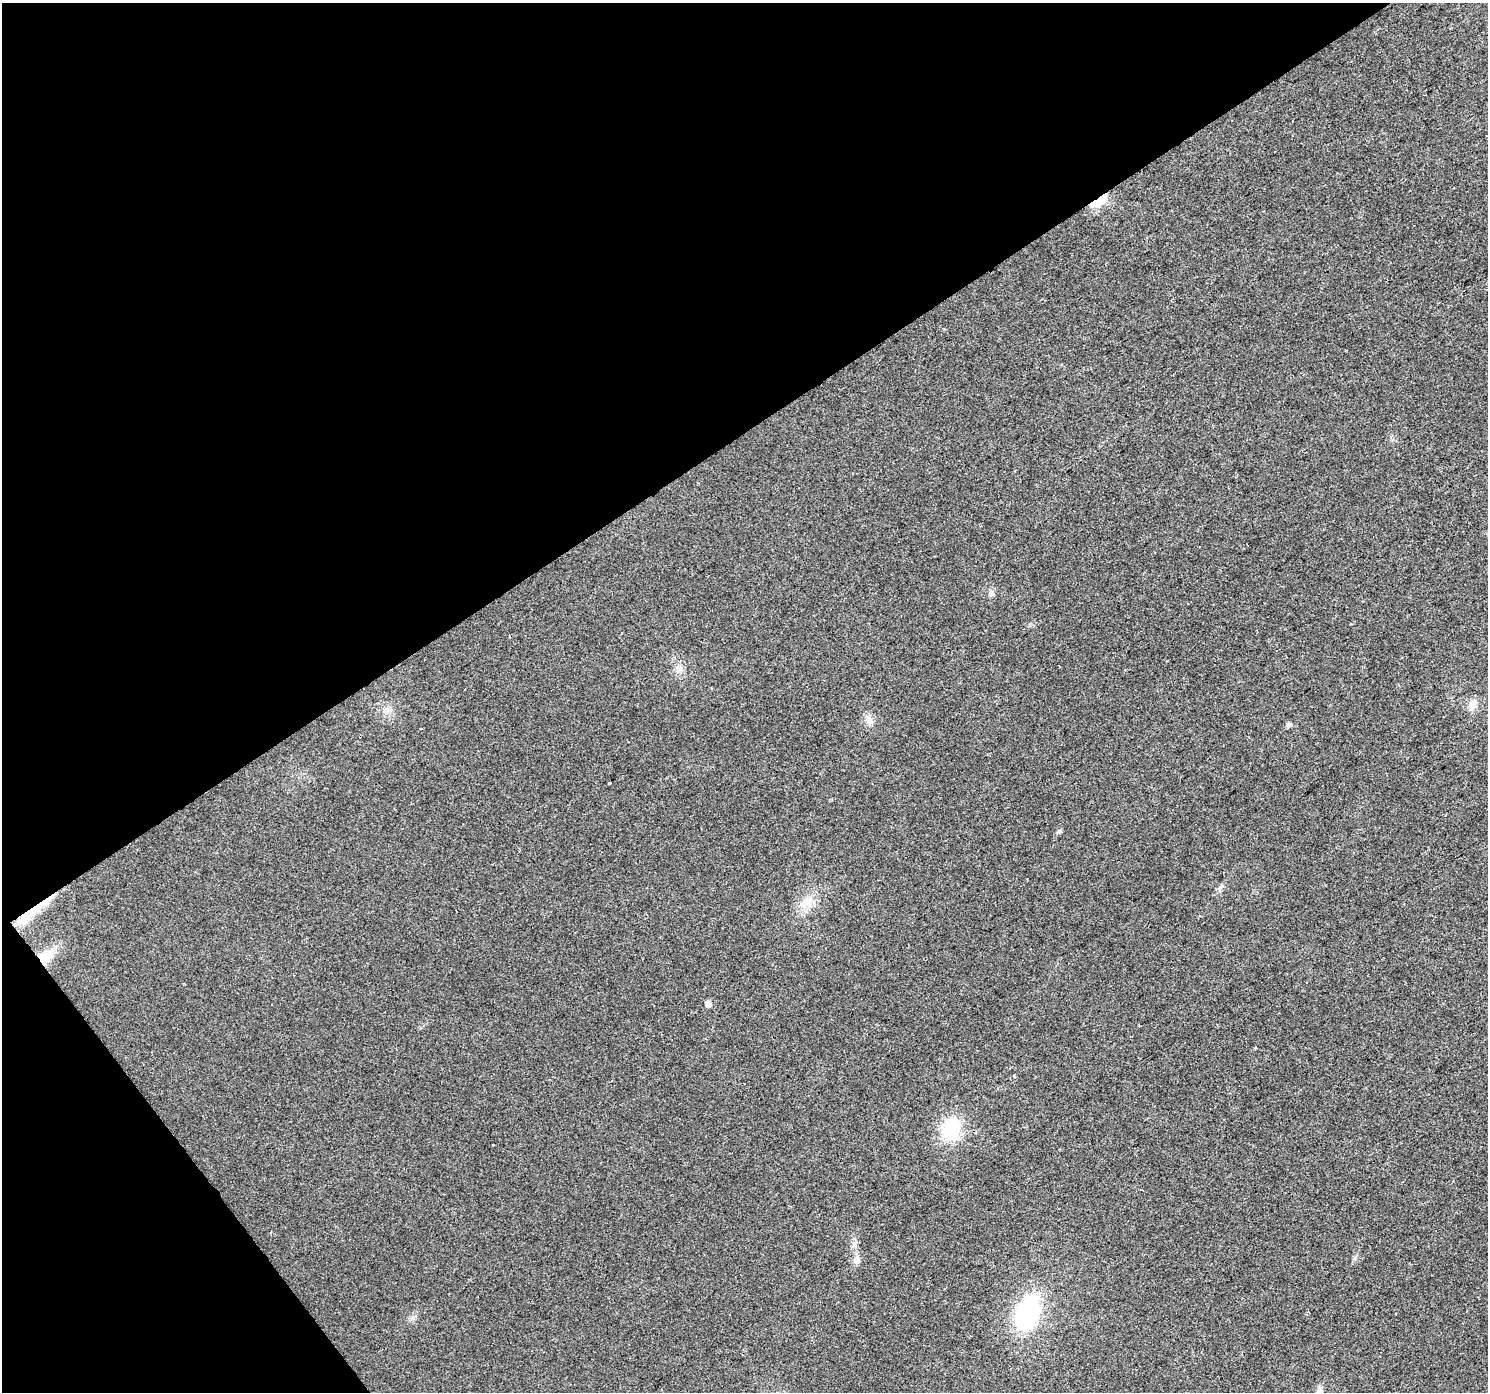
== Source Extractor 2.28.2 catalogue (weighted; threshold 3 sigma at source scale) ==
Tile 5 of 4 x 4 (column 1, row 2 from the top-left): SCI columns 4-1489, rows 2968-4357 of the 5947 x 5874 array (HDU 1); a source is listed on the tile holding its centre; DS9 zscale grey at full resolution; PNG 1490 x 1394 px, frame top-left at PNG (2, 3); no overlay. Shown black and unused: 35% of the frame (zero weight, under 2 of 3 exposures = <1% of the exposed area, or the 3 px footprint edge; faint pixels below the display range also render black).
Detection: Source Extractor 2.28.2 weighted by HDU 2 'WHT'; one run over the whole footprint, this tile lists its part. Background 0.0314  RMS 0.0063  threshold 0.0285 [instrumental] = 3 sigma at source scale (4.5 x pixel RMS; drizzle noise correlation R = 1.50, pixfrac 1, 0.0396/0.0396 arcsec/px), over >= 5 px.
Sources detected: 20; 1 cosmic-ray / hot-pixel residue — not listed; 1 inside a brighter listed object's ellipse — not listed separately; the other 18 listed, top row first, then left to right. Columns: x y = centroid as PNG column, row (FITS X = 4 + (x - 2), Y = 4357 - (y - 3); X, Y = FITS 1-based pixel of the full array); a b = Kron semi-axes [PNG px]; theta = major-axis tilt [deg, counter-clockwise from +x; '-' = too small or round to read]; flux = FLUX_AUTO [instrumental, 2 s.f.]
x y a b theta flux
1098 201 18 7 32 16
991 593 9 6 75 1.9
1472 705 14 10 70 4.9
387 711 9 4 6 1.8
868 718 11 8 -70 3.5
1288 725 6 5 - 2.2
610 783 3 3 - 1.6
1059 832 7 5 67 1.1
806 903 18 14 71 10
32 911 46 9 39 21
45 957 22 12 43 15
708 1004 5 5 - 3.3
1014 1076 4 3 - 1.4
951 1129 23 19 78 29
493 1145 3 2 - 0.82
857 1260 11 8 74 3.2
1028 1313 27 18 70 87
1319 1390 13 7 82 3.2
Overlapping masked pixels (flux is a lower limit): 3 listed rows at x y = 1098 201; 32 911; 45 957
Isophote crosses this tile's border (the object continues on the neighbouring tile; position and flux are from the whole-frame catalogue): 1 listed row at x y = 1319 1390
Unlisted compact peaks at least as high as the median listed source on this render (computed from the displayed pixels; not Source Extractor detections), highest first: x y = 1222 886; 413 1318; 1354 1258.